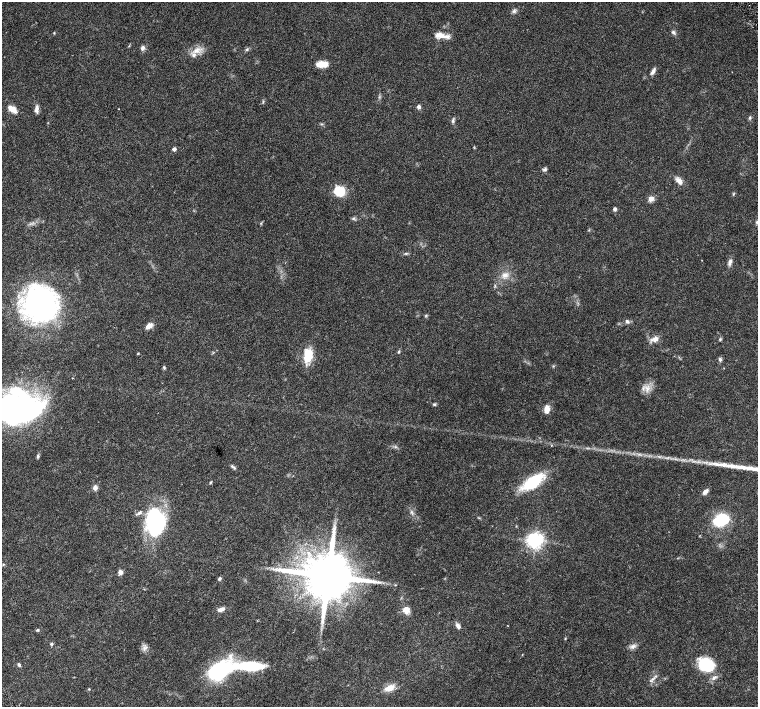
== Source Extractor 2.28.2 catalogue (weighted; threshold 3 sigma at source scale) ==
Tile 7 of 4 x 4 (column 3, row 2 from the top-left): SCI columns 3029-4539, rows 3031-4439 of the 6057 x 6002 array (HDU 1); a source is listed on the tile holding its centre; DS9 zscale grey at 2 x 2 block average (1 PNG px = mean of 2 x 2 image px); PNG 760 x 709 px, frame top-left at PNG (2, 2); no overlay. Shown black and unused: <1% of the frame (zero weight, under 4 of 8 exposures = <1% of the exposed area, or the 3 px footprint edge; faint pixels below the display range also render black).
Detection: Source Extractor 2.28.2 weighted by HDU 2 'WHT'; one run over the whole footprint, this tile lists its part. Background 0.0161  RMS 0.0013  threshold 0.00541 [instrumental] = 3 sigma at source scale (4.09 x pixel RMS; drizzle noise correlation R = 1.36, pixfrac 0.8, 0.0396/0.0396 arcsec/px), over >= 5 px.
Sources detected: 78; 1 too faint to see at this stretch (2 x 2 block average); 2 inside a brighter object's white glare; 2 long thin detections or spike segments (spike, bleed or trail) — not listed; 1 inside a brighter listed object's ellipse — not listed separately; the other 72 listed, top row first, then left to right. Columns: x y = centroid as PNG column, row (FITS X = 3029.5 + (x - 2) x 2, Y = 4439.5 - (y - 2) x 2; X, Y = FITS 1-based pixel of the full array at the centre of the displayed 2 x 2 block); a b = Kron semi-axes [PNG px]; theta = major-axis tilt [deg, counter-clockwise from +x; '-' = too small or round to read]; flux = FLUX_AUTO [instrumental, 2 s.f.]
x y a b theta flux
514 11 5 4 - 0.63
673 32 7 4 -39 0.66
440 35 15 9 -3 2.9
143 48 7 6 - 0.87
247 49 5 3 - 0.45
197 50 11 7 41 2.5
322 64 13 7 3 3.2
653 71 10 4 60 1.1
263 102 3 2 - 0.24
419 107 4 4 - 0.85
12 109 10 6 -33 2.9
37 109 11 5 -90 1.3
750 117 4 3 - 0.35
453 120 7 4 76 0.58
174 149 4 4 - 0.83
545 169 6 4 33 0.58
679 181 11 6 -47 1.7
339 191 12 10 -18 6.4
733 194 5 3 - 0.29
651 199 5 4 - 2.4
615 209 5 4 - 0.55
353 219 5 3 - 0.4
406 253 5 2 - 0.37
730 262 10 5 74 1.1
505 275 8 7 - 1.8
39 303 32 29 -67 74
426 315 4 3 - 0.31
627 321 6 4 -48 0.65
149 326 7 5 34 1.9
655 339 9 7 57 1.7
720 339 4 3 - 0.34
399 352 4 3 - 0.34
138 353 4 2 - 0.18
308 355 17 11 84 6.4
720 359 5 4 - 0.58
164 367 5 3 - 0.39
647 388 8 5 90 1.5
434 404 5 3 - 0.37
17 408 47 29 2 66
547 409 9 5 87 2.3
38 456 5 4 - 0.47
233 467 10 3 -40 0.56
210 482 4 3 - 0.29
533 482 20 9 39 18
95 488 6 5 - 1.1
705 492 7 4 42 1.3
411 512 4 2 - 0.34
139 513 7 3 31 0.68
721 520 15 11 16 13
155 521 20 13 -83 50
535 540 6 6 - 51
3 565 3 2 - 0.24
120 572 5 5 - 1.2
328 576 12 11 - 1900
219 578 5 3 - 0.48
395 585 3 2 - 0.17
221 609 8 4 21 1.5
406 610 8 6 -48 2.6
458 626 8 5 -65 1.1
37 630 5 3 - 0.38
565 638 3 2 - 0.22
51 644 4 4 - 0.43
633 646 8 6 26 1.1
145 648 8 2 54 0.62
522 654 3 2 - 0.13
19 665 5 3 - 0.5
706 665 16 12 -23 15
250 666 24 7 -2 23
220 670 32 18 28 25
714 677 9 4 34 1
389 688 12 6 19 3.1
89 689 4 2 - 0.22
Isophote crosses this tile's border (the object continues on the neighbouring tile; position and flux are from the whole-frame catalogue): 1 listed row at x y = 17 408